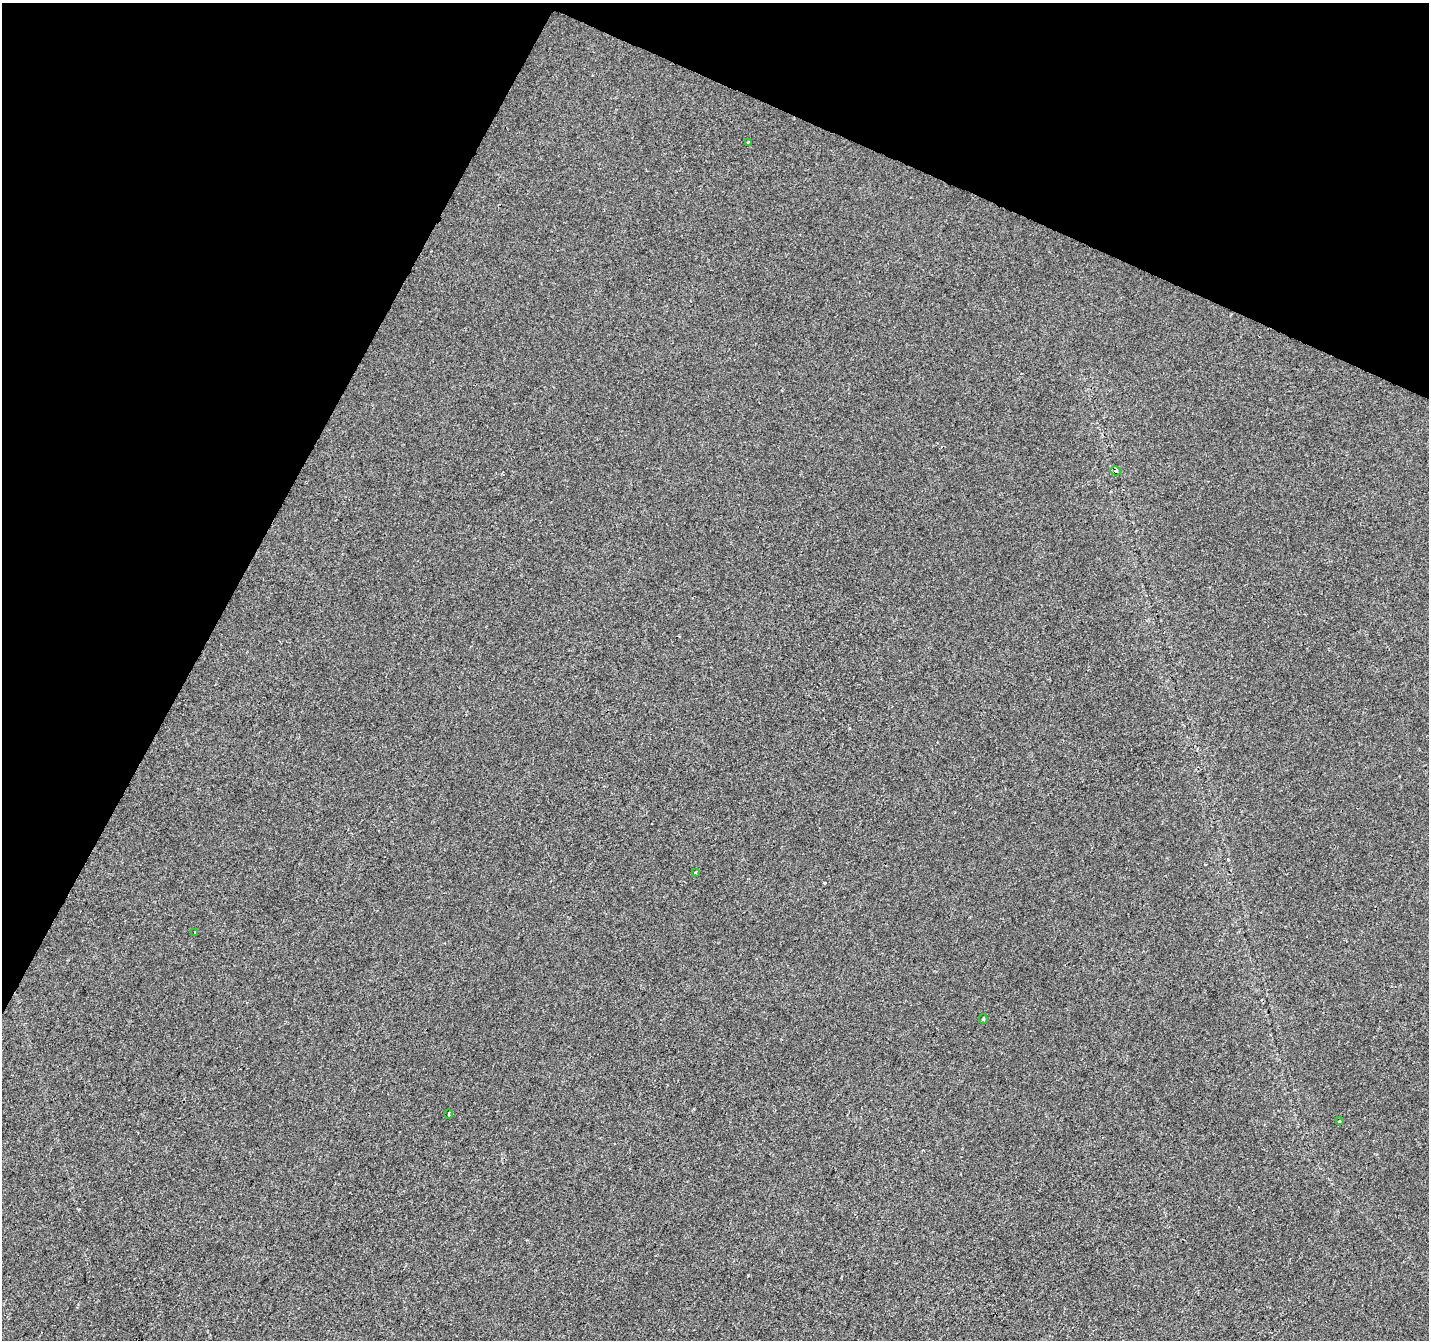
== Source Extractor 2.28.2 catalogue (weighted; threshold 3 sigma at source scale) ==
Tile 2 of 4 x 4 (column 2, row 1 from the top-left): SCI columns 1428-2854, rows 4217-5554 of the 5715 x 5821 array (HDU 1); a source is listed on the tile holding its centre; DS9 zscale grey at full resolution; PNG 1431 x 1342 px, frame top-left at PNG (2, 3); each listed source drawn as its Kron ellipse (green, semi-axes under 4 px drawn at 4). Shown black and unused: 24% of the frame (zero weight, under 2 of 3 exposures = <1% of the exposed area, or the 3 px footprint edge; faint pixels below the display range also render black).
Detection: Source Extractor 2.28.2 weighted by HDU 2 'WHT'; one run over the whole footprint, this tile lists its part. Background -3.36e-04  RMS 0.0042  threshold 0.0188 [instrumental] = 3 sigma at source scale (4.5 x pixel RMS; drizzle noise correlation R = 1.50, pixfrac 1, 0.0396/0.0396 arcsec/px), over >= 5 px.
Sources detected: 8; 1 cosmic-ray / hot-pixel residue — neither listed nor drawn; the other 7 listed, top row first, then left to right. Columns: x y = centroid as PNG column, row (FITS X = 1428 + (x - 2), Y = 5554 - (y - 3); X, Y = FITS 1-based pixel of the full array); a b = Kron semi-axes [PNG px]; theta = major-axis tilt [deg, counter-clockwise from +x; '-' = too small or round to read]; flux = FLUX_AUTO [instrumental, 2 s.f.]
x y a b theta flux
748 142 3 3 - 0.71
1116 471 5 4 - 1.4
695 873 3 3 - 0.5
195 932 3 2 - 0.37
983 1019 5 3 - 0.59
449 1114 4 3 - 0.44
1339 1121 3 2 - 0.35
Overlapping masked pixels (flux is a lower limit): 1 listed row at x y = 1116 471